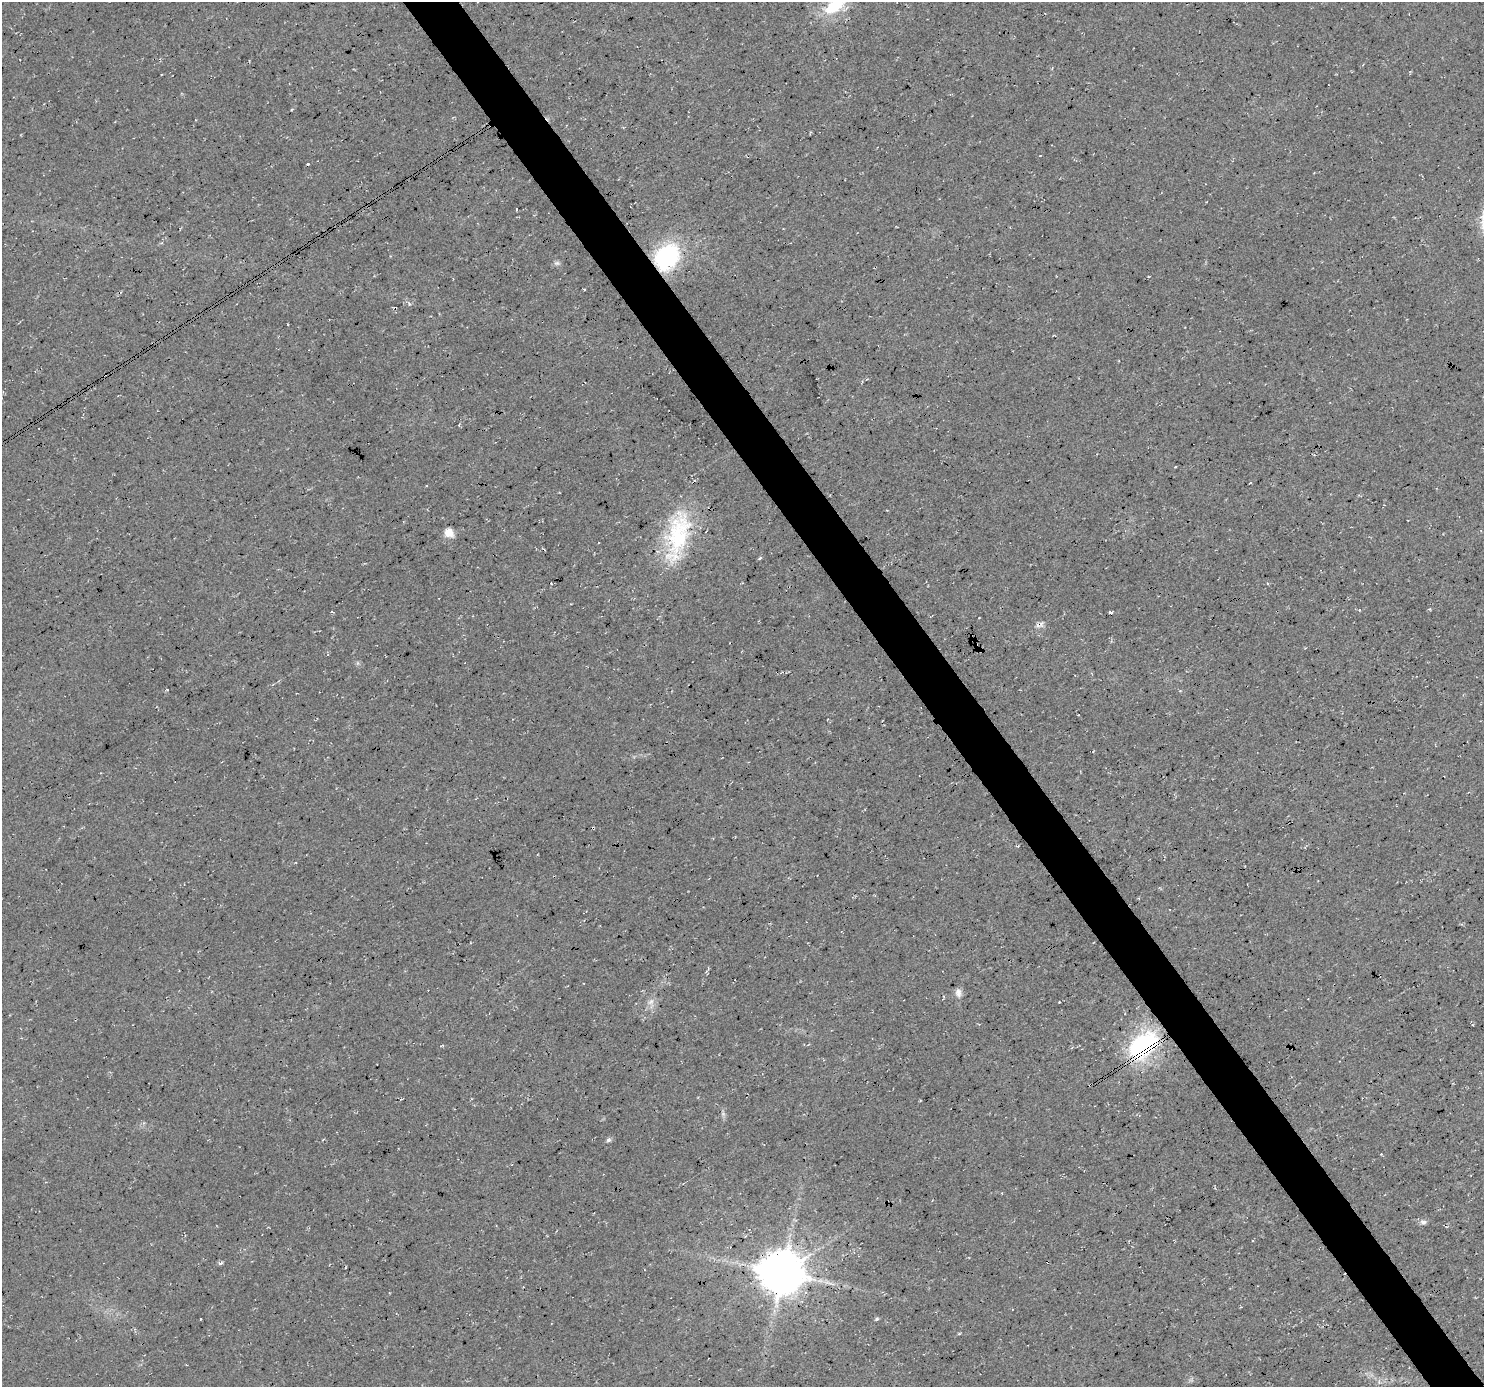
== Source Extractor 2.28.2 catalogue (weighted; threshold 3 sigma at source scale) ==
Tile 6 of 4 x 4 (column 2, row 2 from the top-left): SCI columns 1488-2969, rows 2960-4344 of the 5932 x 5855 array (HDU 1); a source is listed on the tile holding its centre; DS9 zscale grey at full resolution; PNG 1486 x 1389 px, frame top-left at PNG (2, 2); no overlay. Shown black and unused: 4% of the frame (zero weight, under 3 of 4 exposures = <1% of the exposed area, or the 3 px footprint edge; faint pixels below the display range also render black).
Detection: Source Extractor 2.28.2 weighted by HDU 2 'WHT'; one run over the whole footprint, this tile lists its part. Background 0.0207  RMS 0.0059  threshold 0.0267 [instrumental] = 3 sigma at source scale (4.5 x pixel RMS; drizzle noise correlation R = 1.50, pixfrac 1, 0.0396/0.0396 arcsec/px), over >= 5 px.
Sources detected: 34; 9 cosmic-ray / hot-pixel residue — not listed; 1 inside a brighter listed object's ellipse — not listed separately; the other 24 listed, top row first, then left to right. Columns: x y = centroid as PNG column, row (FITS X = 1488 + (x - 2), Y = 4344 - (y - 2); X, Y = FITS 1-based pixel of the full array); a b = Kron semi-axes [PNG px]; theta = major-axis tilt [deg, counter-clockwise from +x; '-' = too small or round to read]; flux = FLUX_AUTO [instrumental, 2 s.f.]
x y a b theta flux
834 6 27 15 28 25
516 209 3 2 - 0.79
667 257 23 18 53 75
557 263 8 6 -18 1.5
449 533 10 9 - 6.6
678 536 71 27 77 55
760 558 6 3 37 0.72
1359 610 4 3 - 0.46
1041 625 12 5 77 2.1
1397 806 3 2 - 0.43
593 828 4 2 - 0.61
1139 898 4 3 - 0.57
958 993 11 8 -80 3
651 1002 11 6 45 3
442 1046 5 3 - 0.57
1142 1047 42 28 53 61
400 1099 4 3 - 0.6
609 1140 5 5 - 1.5
1381 1154 3 3 - 0.49
1423 1222 9 6 -14 2
220 1263 7 4 24 1.2
782 1273 13 13 - 2200
201 1319 3 2 - 0.47
877 1319 6 4 40 0.95
Overlapping masked pixels (flux is a lower limit): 4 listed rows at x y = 667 257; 593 828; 1142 1047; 782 1273
Isophote crosses this tile's border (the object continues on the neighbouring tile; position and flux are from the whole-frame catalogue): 1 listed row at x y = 834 6
Unlisted compact peaks at least as high as the median listed source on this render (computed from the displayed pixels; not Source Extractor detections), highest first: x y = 1059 1002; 167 690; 409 304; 723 1114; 291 110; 959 1333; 584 290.